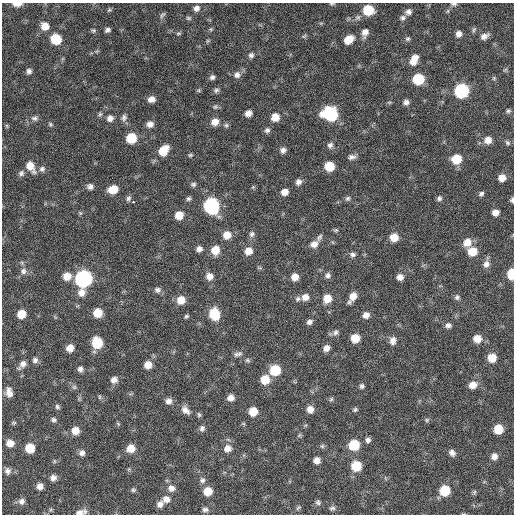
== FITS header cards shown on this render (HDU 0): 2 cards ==
NAXIS1  =                  512 / Axis length
NAXIS2  =                  512 / Axis length

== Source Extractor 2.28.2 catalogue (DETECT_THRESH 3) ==
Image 512 x 512 px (HDU 0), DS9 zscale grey, 1 PNG px = 1 image px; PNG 516 x 516 px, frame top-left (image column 1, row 512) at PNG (2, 3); no overlay
Background 105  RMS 11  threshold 33.2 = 3 sigma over >= 5 px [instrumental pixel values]
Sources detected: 187; all 187 listed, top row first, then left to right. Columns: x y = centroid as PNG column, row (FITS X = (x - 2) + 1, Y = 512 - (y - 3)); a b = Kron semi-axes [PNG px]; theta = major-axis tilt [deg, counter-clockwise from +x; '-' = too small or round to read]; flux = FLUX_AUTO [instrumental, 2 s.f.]
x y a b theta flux
17 4 9 4 0 5600
332 4 7 3 0 880
454 4 8 4 4 1500
196 8 8 7 - 3200
109 10 7 4 44 1000
368 10 8 8 - 23000
408 12 8 7 - 3000
162 15 10 4 54 1300
188 18 7 5 -27 1200
403 18 7 7 - 2000
45 26 8 8 - 7600
211 29 6 4 44 1100
93 30 6 6 - 1200
107 30 6 4 28 2000
474 30 7 4 71 1300
365 32 10 7 75 4600
178 33 7 3 9 920
458 34 7 6 - 3600
304 36 7 4 37 1000
484 36 9 6 26 3600
56 39 8 8 - 21000
407 39 7 6 - 1500
349 40 10 7 35 10000
207 41 6 4 71 910
251 55 7 7 - 2100
414 60 12 8 65 8500
505 70 6 4 19 910
29 71 6 5 - 2300
237 75 9 9 - 3800
212 77 6 6 - 2000
494 78 5 5 - 940
418 79 8 7 - 30000
199 90 6 4 72 910
216 90 8 6 21 1800
461 91 8 8 - 91000
151 99 7 6 - 4200
406 102 7 6 - 2800
215 107 6 5 - 1300
508 111 6 5 - 1300
248 113 6 5 - 4400
100 114 6 6 - 1400
330 114 11 9 -19 59000
124 117 9 7 76 2600
275 117 8 7 - 9000
34 118 8 7 - 2300
110 118 8 8 - 3700
215 122 9 8 - 6200
50 124 6 5 - 1100
150 124 8 7 - 4000
226 125 6 6 - 1500
7 126 7 4 -71 780
267 130 7 7 - 2300
131 138 7 7 - 24000
488 140 8 8 - 5800
507 143 7 5 -46 1500
330 145 8 7 - 2500
283 150 7 6 - 3000
163 151 10 7 50 15000
190 155 5 4 - 1000
351 157 10 6 5 2800
456 159 8 8 - 17000
30 166 12 8 -59 9100
329 166 7 7 - 16000
42 169 9 8 - 2700
21 173 8 7 - 2400
502 178 7 6 - 6100
298 182 7 6 - 3100
193 184 7 6 - 1700
90 186 7 6 - 2700
253 187 5 5 - 900
113 189 9 7 15 12000
284 192 7 6 - 5200
481 194 6 5 - 1800
128 198 7 6 - 2000
188 198 6 5 - 1600
348 198 7 6 - 1700
439 198 7 6 - 1800
512 200 6 4 79 1500
133 202 3 3 - 9400
211 206 9 8 - 120000
495 212 6 6 - 4600
80 213 6 5 - 1000
179 215 7 7 - 9700
336 230 6 5 - 1100
252 234 8 7 - 2300
227 235 9 8 - 7800
319 237 11 5 62 2000
394 237 8 7 - 9300
467 242 9 8 - 8000
314 244 9 7 28 4800
199 249 6 6 - 3200
215 250 8 8 - 11000
248 251 8 7 - 7200
472 251 9 8 - 12000
353 254 7 6 - 2200
486 264 10 8 76 4000
23 271 9 8 - 3400
511 274 8 5 87 21000
328 275 8 7 - 2500
67 276 8 8 - 8400
209 276 8 8 - 4900
295 277 7 6 - 6300
400 277 7 6 - 4200
83 279 9 8 - 190000
157 290 7 7 - 2500
81 292 9 8 - 5600
353 296 9 8 - 6900
305 297 8 7 - 4900
457 297 7 6 - 1900
327 298 8 8 - 9600
298 299 8 6 31 2000
181 300 8 8 - 8400
98 313 7 7 - 13000
21 314 7 6 - 11000
214 314 9 8 - 26000
366 315 7 7 - 4200
186 316 5 4 - 1100
309 322 7 6 - 2500
448 325 7 6 - 2600
335 332 8 6 81 2200
355 338 7 7 - 12000
477 339 8 7 - 7800
393 341 10 7 84 4300
97 343 8 7 - 28000
70 348 7 6 - 6400
326 348 7 6 - 4300
238 354 11 6 17 2400
492 358 7 7 - 11000
35 360 7 7 - 2400
247 360 7 5 -1 1300
22 364 11 7 51 4100
148 365 7 7 - 7400
80 369 6 6 - 2700
275 370 8 8 - 24000
114 380 7 7 - 4000
265 380 8 8 - 13000
473 385 9 7 28 6900
362 386 7 6 - 1800
74 387 6 6 - 1500
9 392 11 7 -80 5000
99 397 6 4 90 1000
231 398 7 6 - 4700
331 399 6 5 - 1200
168 401 8 7 - 3600
57 407 7 5 -57 1600
310 409 7 7 - 5500
185 410 11 7 -46 4400
355 410 7 5 29 1400
253 411 7 7 - 12000
199 415 7 5 -74 1300
54 420 7 6 - 1800
427 420 6 5 - 1200
14 423 6 4 19 1100
118 424 6 4 -56 920
202 428 7 6 - 2300
498 429 7 7 - 15000
75 431 8 7 - 7800
299 436 6 4 20 940
368 440 7 6 - 2300
10 443 8 7 - 6500
354 445 8 8 - 26000
322 446 6 5 - 1200
30 448 7 7 - 16000
131 448 8 7 - 8800
227 448 9 8 - 5500
82 453 7 7 - 3000
452 453 8 6 -51 3000
494 456 7 7 - 4000
317 460 6 6 - 4700
54 461 6 4 90 950
356 466 7 7 - 22000
7 471 9 8 - 3300
53 478 7 7 - 3500
202 480 8 7 - 2400
40 486 7 6 - 4400
171 488 9 9 - 4500
133 490 6 6 - 1300
208 491 8 7 - 10000
445 491 8 7 - 23000
166 499 10 9 - 4900
22 501 9 8 - 3300
318 502 7 6 - 1700
160 504 8 6 47 3700
298 508 8 4 44 1200
332 508 8 5 13 1700
205 510 7 5 -2 2200
81 512 14 6 13 4500
At the frame edge (FLAGS 8, measured only in part): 6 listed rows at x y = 17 4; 332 4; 454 4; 512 200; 511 274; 81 512